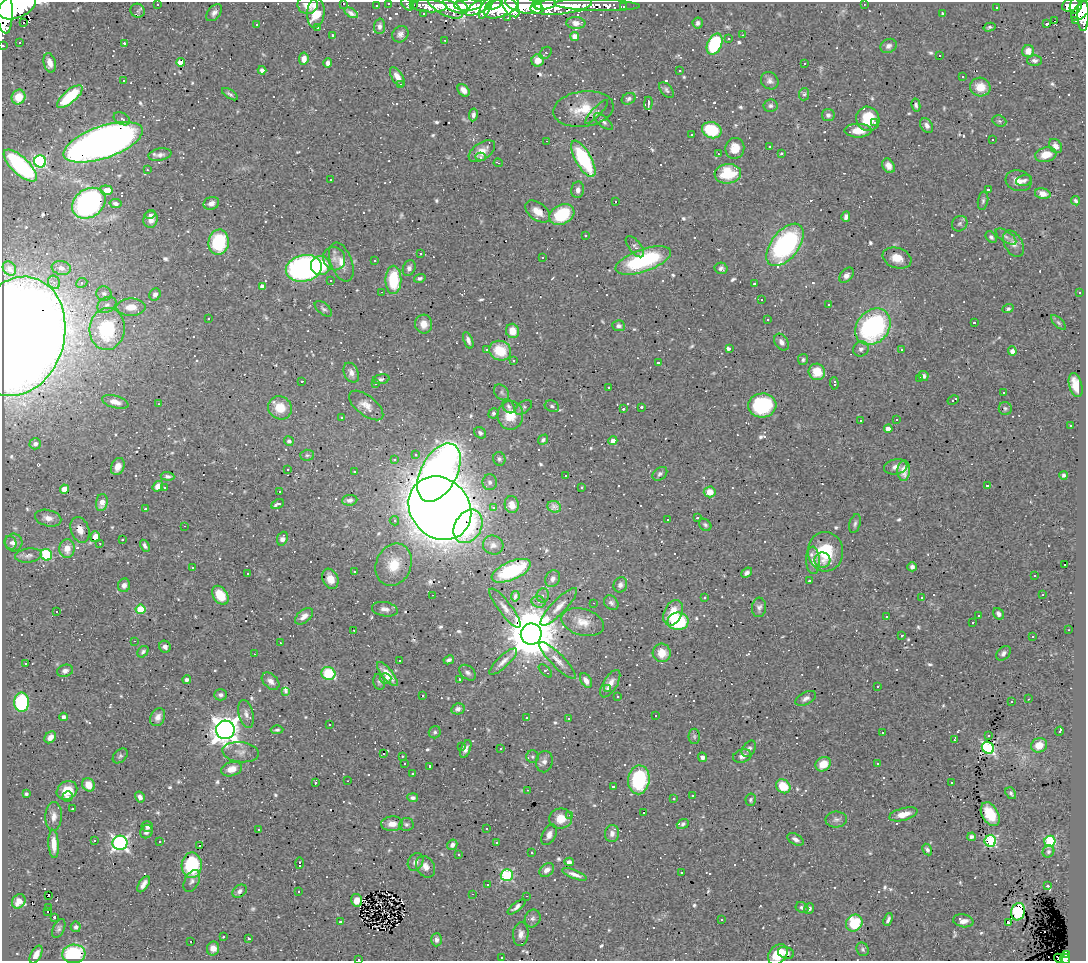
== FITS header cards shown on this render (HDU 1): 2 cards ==
NAXIS1  =                 1084
NAXIS2  =                  959

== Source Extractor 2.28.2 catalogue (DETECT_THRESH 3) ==
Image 1084 x 959 px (HDU 1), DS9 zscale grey, 1 PNG px = 1 image px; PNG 1088 x 963 px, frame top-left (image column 1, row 959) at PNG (2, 2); each listed source drawn as its Kron ellipse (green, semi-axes under 4 px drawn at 4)
Background 0.628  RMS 0.023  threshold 0.0694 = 3 sigma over >= 5 px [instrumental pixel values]
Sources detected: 886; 3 with non-positive FLUX_AUTO (blend fragments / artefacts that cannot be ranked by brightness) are neither listed nor drawn; of the other 883, the 500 brightest by FLUX_AUTO listed and drawn (383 fainter detections omitted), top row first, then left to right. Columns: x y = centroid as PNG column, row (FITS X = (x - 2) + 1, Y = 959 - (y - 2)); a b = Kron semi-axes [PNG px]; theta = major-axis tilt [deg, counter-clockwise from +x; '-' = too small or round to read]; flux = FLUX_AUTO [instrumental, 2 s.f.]
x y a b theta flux
343 3 3 3 - 22
388 3 3 3 - 10
157 4 3 3 - 42
407 4 7 5 -45 26
864 4 3 2 - 3.6
308 5 10 9 - 14
414 5 3 2 - 3.7
456 5 13 7 -24 590
468 5 14 6 4 550
493 5 8 4 20 240
524 5 19 8 -13 1200
537 5 5 4 - 200
545 5 11 4 10 520
561 5 31 8 6 570
597 5 43 5 -2 130
1071 5 9 6 24 120
1076 5 9 5 70 150
17 6 20 12 25 2000
376 6 3 2 - 3.1
429 6 18 6 -3 200
445 6 20 8 -30 250
480 6 15 5 30 410
511 7 12 6 -54 510
623 7 3 3 - 3.9
486 8 12 5 63 310
501 8 18 9 22 740
997 8 3 3 - 110
4 9 25 8 -87 1800
1081 10 13 6 47 490
138 11 7 7 - 3.6
214 13 10 6 50 6.2
316 13 15 8 85 36
351 13 7 4 -31 10
423 14 3 3 - 3.1
943 14 4 3 - 6.5
1083 14 17 5 -90 320
508 18 3 2 - 6.8
1076 20 4 3 - 14
1054 21 3 2 - 520
24 23 3 3 - 17
576 23 9 6 -4 12
698 23 5 5 - 4.4
1047 24 3 3 - 130
257 25 3 3 - 19
379 26 8 5 87 5.8
989 27 6 4 15 3.1
318 28 3 3 - 30
400 34 9 7 47 7.1
333 35 3 3 - 3.5
743 35 3 2 - 3
575 36 4 4 - 16
729 39 3 3 - 45
445 40 3 2 - 3.6
19 42 3 3 - 10
124 43 3 3 - 22
715 44 11 7 65 140
3 46 3 2 - 6.7
888 46 8 6 29 6.6
1028 51 6 5 - 13
545 53 7 5 45 3.3
939 55 3 3 - 110
304 59 6 4 84 11
538 60 6 6 - 15
1035 60 7 5 0 4.8
181 62 4 4 - 27
50 63 10 6 -77 14
328 63 4 4 - 5.5
804 63 3 2 - 3.3
262 70 4 4 - 6.7
679 71 3 3 - 12
397 77 11 5 -57 13
962 77 3 3 - 12
123 81 3 3 - 16
770 81 9 8 - 7
401 84 3 3 - 10
980 87 10 9 - 26
464 90 7 5 -51 10
666 90 9 5 -49 4.2
230 94 9 4 -33 3.9
804 94 6 5 - 3.1
70 96 16 6 41 86
18 97 7 6 - 30
629 99 7 5 25 4.7
648 103 6 2 89 4.7
916 105 6 4 -79 4
770 106 7 6 - 4.2
583 109 30 17 7 43
597 112 16 4 46 5.1
473 115 6 4 81 5
828 115 6 6 - 4.6
122 119 9 5 -28 4.7
868 119 12 11 - 49
999 121 7 5 -21 3.2
603 122 11 5 -40 5.2
874 122 3 2 - 27
927 125 8 5 -54 7.2
712 130 10 8 -21 82
858 131 13 7 0 20
692 135 3 3 - 5.6
992 139 3 3 - 25
547 141 3 2 - 42
103 142 41 16 19 1600
769 146 3 3 - 7
1055 146 8 6 -52 10
735 148 10 9 - 23
482 151 15 8 34 14
718 154 3 2 - 5.8
781 154 3 3 - 5.6
160 155 11 6 11 7.3
1046 155 11 7 15 23
480 157 5 4 - 3.1
583 159 20 8 -60 140
40 161 6 6 - 240
498 163 4 3 - 8.2
20 166 21 8 -44 210
888 166 8 5 -61 11
147 170 3 2 - 3.7
728 174 13 10 5 59
330 180 3 2 - 3.3
1024 180 8 5 17 4.7
1019 181 13 10 -17 14
988 189 3 3 - 190
106 190 6 5 - 36
578 190 8 6 85 8.9
1043 194 8 5 -14 14
983 201 9 5 79 3.7
1076 201 5 4 - 3.1
615 202 3 3 - 67
89 203 18 14 35 370
115 203 6 4 -11 4.9
211 203 8 6 22 8.6
538 212 14 8 -37 19
150 214 5 3 - 4.8
562 214 13 9 27 92
846 217 5 4 - 5.7
151 219 8 7 - 12
960 224 8 7 - 4.5
585 235 3 3 - 5.8
991 237 6 4 -48 3.7
1006 237 12 5 -34 6.1
219 242 13 10 84 100
1013 244 14 9 -61 12
785 245 25 13 52 270
635 247 13 6 -52 5.8
420 254 3 2 - 11
543 257 3 3 - 100
897 258 15 10 -18 22
334 259 12 11 - 11
375 260 3 3 - 15
643 260 29 11 19 160
341 262 20 10 -69 20
321 266 9 9 - 57
61 268 9 7 -9 7.5
304 268 18 13 11 460
409 268 8 6 66 5.8
721 268 6 5 - 5.3
9 269 8 6 -50 4
847 275 9 5 48 8.4
420 278 6 4 15 3.6
330 280 3 3 - 68
393 280 14 8 -90 72
54 282 7 6 - 5.9
82 283 6 4 25 3.3
754 284 3 3 - 4.1
262 286 4 4 - 7.6
381 292 3 2 - 23
1080 293 3 3 - 6.9
104 294 8 7 - 5.9
155 294 6 5 - 6.2
761 300 3 3 - 90
829 304 3 3 - 14
107 305 10 7 30 7.2
131 307 14 8 1 21
323 309 10 5 -39 4
1008 309 5 4 - 3.4
208 319 3 3 - 31
767 320 3 3 - 7.2
974 322 3 2 - 17
1058 323 9 4 -45 3.2
424 324 9 8 - 15
618 326 6 5 - 5
873 327 20 16 50 280
107 329 21 17 84 120
512 331 7 6 - 21
18 336 60 46 74 3900
468 340 9 4 -69 7.1
781 342 9 6 -57 7.6
730 348 3 3 - 57
861 349 8 7 - 6.2
901 349 3 3 - 43
487 350 3 3 - 6.4
500 351 11 9 -23 47
1012 351 5 4 - 6
513 360 3 3 - 3.5
803 360 6 5 - 3.5
658 363 3 3 - 7.4
817 372 8 8 - 34
351 373 10 7 -64 9.1
923 376 5 5 - 5.1
920 378 3 3 - 6.1
381 379 8 5 10 4
302 381 3 2 - 4.5
376 383 3 3 - 5.3
834 383 6 3 -88 4.2
1076 385 12 6 -75 24
609 387 3 2 - 5.9
502 392 9 6 -48 4.1
1003 393 3 3 - 68
953 400 6 3 29 5.5
115 402 13 6 -16 11
159 404 3 2 - 4.1
366 405 20 9 -38 16
762 405 14 12 5 130
509 406 7 5 -57 4
552 406 7 5 -20 4.3
523 407 10 5 35 4.5
641 407 3 3 - 160
280 408 12 11 - 32
1005 408 6 6 - 3.3
623 409 3 3 - 610
493 413 5 5 - 3.4
510 415 14 13 - 37
342 417 3 3 - 8.4
896 419 3 3 - 10
860 420 3 3 - 38
1071 426 3 3 - 6.2
888 429 4 4 - 12
480 433 6 5 - 4.3
543 440 6 4 47 3.9
289 441 5 4 - 3.6
613 441 4 4 - 11
35 444 6 5 - 6
307 455 7 5 2 3.4
416 455 4 4 - 4.2
394 459 3 3 - 46
499 459 7 6 - 3.9
118 466 9 6 65 15
896 467 12 7 12 10
288 469 3 3 - 6
354 471 3 3 - 91
904 471 10 6 88 13
439 473 31 18 62 1000
660 474 8 6 39 4.3
566 475 3 2 - 16
1064 475 4 4 - 3.9
168 476 7 4 -5 4.8
490 482 8 7 - 6.7
158 486 5 4 - 12
987 486 3 3 - 520
164 487 3 3 - 6.5
581 487 3 3 - 23
65 489 5 4 - 29
279 492 3 3 - 64
710 492 6 5 - 20
350 500 8 5 6 5.7
102 502 9 6 80 16
278 504 7 3 25 6.7
512 505 8 7 - 19
554 507 7 5 -23 6.7
440 508 34 29 -48 4800
494 508 3 3 - 12
145 509 3 3 - 3.7
48 518 13 8 -14 12
697 518 3 3 - 3.6
668 520 3 3 - 58
394 521 5 4 - 5.7
855 524 9 5 73 4.4
705 525 7 5 -48 3.3
184 526 3 2 - 23
468 526 18 13 59 120
80 530 13 9 -69 15
95 537 5 5 - 12
282 539 7 5 70 7.1
122 540 3 3 - 4.2
10 543 7 5 -72 4.7
14 543 9 9 - 7.9
100 543 3 2 - 4.5
493 545 10 9 - 8.8
145 546 6 4 -59 4.7
67 549 9 7 86 18
825 552 20 17 -85 71
29 555 13 7 7 7.4
46 555 6 5 - 95
813 560 13 7 -88 16
822 560 8 7 - 7.9
1065 564 3 3 - 83
394 565 22 17 67 42
193 567 3 3 - 4.4
912 567 5 4 - 5.4
354 571 3 3 - 5
511 571 21 9 24 110
248 573 3 3 - 3.8
747 573 6 4 39 5
1035 576 3 3 - 43
330 579 10 7 -69 18
553 579 9 7 60 6.8
809 581 3 3 - 21
124 585 7 6 - 6.6
620 585 8 6 68 5.8
1043 594 3 2 - 5.4
220 595 10 7 -56 37
432 595 2 2 - 3.5
543 595 7 6 - 4.2
515 596 5 3 - 4.1
705 598 3 3 - 8.1
922 598 3 3 - 40
538 602 7 5 -20 5.2
593 603 3 2 - 55
611 603 8 6 -43 4.7
559 607 25 7 46 16
759 607 9 7 84 6
505 608 24 6 -52 13
140 609 5 4 - 57
385 609 13 7 -10 8.2
56 611 3 3 - 49
673 613 13 9 65 38
998 614 6 5 - 6
978 615 3 3 - 200
304 616 10 6 39 11
887 616 3 3 - 24
678 621 10 8 0 110
583 622 22 13 -16 25
973 623 3 3 - 110
354 630 3 2 - 3.8
1069 630 3 2 - 6.4
531 634 10 10 - 10000
902 636 4 3 - 5.7
1033 637 3 3 - 6.3
134 641 3 2 - 5.6
280 643 3 3 - 3.1
165 647 6 5 - 6.3
143 652 6 5 - 3.7
662 653 9 9 - 24
1003 653 8 6 47 5.8
254 654 3 2 - 3.7
399 660 3 3 - 5.4
449 660 5 3 - 3.9
558 660 25 6 -46 14
503 661 18 5 43 10
26 663 3 3 - 54
65 671 8 6 15 5.8
545 671 8 4 -43 5.3
328 673 7 6 - 68
468 673 9 6 -40 5.5
387 674 15 5 -51 20
386 679 6 5 - 6.1
459 679 3 3 - 3.2
187 680 4 4 - 5
586 680 8 5 -58 9.7
271 681 10 7 -43 9.3
379 682 8 6 -77 3.8
610 684 15 7 58 13
877 686 3 3 - 3.5
607 689 3 2 - 3.9
286 691 3 3 - 1300
221 695 6 5 - 4.9
422 696 3 3 - 47
618 696 3 3 - 3.8
806 698 11 6 27 6.2
1028 699 3 2 - 3.2
21 702 10 7 89 160
1011 702 3 3 - 11
458 709 7 5 12 7.1
246 714 14 7 -77 9.4
655 715 3 3 - 71
63 717 4 3 - 4.9
158 717 9 7 64 9.3
526 718 3 3 - 3.8
568 719 3 3 - 90
330 724 3 3 - 5.5
225 730 9 9 - 2000
277 730 6 4 1 3.1
1059 731 4 3 - 39
435 732 6 5 - 3.4
883 733 3 3 - 42
989 735 3 3 - 22
694 736 8 5 -90 3.4
50 737 7 5 44 9.4
954 740 4 3 - 16
1039 745 8 7 - 20
462 746 3 3 - 26
501 748 3 3 - 3.5
988 748 6 5 - 260
466 749 9 4 68 7
749 749 9 6 52 5.3
241 752 18 10 -6 13
383 753 3 3 - 4.3
120 756 9 6 44 3.8
402 756 3 2 - 4
742 756 9 6 19 7.9
532 757 6 6 - 3.2
702 757 5 4 - 5
544 762 11 8 80 7.2
877 763 3 3 - 4.9
404 764 3 3 - 4.3
823 764 8 6 34 23
430 766 3 3 - 5.9
232 769 11 7 16 16
413 774 3 3 - 6.9
639 780 14 10 82 130
348 781 3 2 - 3.5
315 783 3 3 - 8
951 783 3 3 - 3.9
89 785 7 6 - 23
614 786 3 3 - 17
783 786 7 6 - 41
67 790 11 9 31 31
528 790 3 2 - 10
1011 793 6 5 - 3.4
26 794 3 3 - 3.1
68 796 6 5 - 3.4
692 796 3 3 - 150
140 797 6 4 -59 6.5
413 798 5 4 - 4.8
673 799 3 3 - 5
751 800 6 5 - 3.1
72 809 3 3 - 11
644 812 3 3 - 23
903 814 14 6 15 20
990 814 13 8 -60 40
570 815 4 3 - 4
54 816 14 8 87 11
561 819 11 10 - 24
836 819 11 8 1 6.4
392 824 11 7 3 17
406 824 7 6 - 4.3
683 824 6 4 23 3.3
147 827 6 5 - 5.9
259 829 3 3 - 3.1
487 829 3 3 - 3.5
146 832 7 6 - 6.6
612 833 8 7 - 7.3
549 835 11 6 64 8.7
972 837 4 4 - 4.1
795 839 9 5 -28 5.9
94 840 3 3 - 11
990 841 6 5 - 200
1050 841 5 5 - 150
159 842 3 3 - 15
496 842 3 3 - 3.1
120 843 7 7 - 470
54 844 14 5 -87 16
452 845 5 5 - 6
200 846 3 3 - 66
927 850 6 4 -59 3.3
1048 851 6 5 - 3.6
532 853 3 3 - 90
458 854 3 3 - 9.5
415 862 9 7 58 8.2
569 862 4 4 - 6.3
299 863 6 3 89 4.8
192 865 13 10 88 89
425 867 11 9 -58 11
547 870 8 6 39 9.5
681 872 3 2 - 7.2
574 874 13 4 -21 9.4
507 875 6 6 - 170
192 881 12 7 62 5.7
144 884 9 4 57 8.3
488 885 3 2 - 3.5
1048 886 3 3 - 15
239 891 8 5 35 6.1
298 891 3 3 - 5.3
473 894 3 2 - 3.2
49 896 3 3 - 14
526 896 3 2 - 34
357 900 6 5 - 14
19 901 8 6 53 14
49 907 3 2 - 3.2
516 907 11 4 38 5.3
802 907 6 5 - 4.2
809 909 6 4 53 4.7
47 912 3 3 - 12
1018 912 9 7 72 130
55 917 3 3 - 250
533 918 9 7 65 6
721 919 3 3 - 6.1
888 919 7 3 69 4.5
963 921 10 6 -10 11
340 922 3 3 - 13
1008 922 4 3 - 20
854 923 9 8 - 74
76 927 5 5 - 4
59 928 10 5 66 4.2
521 934 12 7 85 9.9
223 937 3 3 - 14
248 939 3 3 - 4
436 940 6 5 - 5.3
191 941 3 3 - 16
213 948 7 6 - 14
863 949 7 6 - 3.4
786 953 8 6 -17 8.6
74 954 12 9 5 110
778 954 11 8 52 42
36 955 10 5 61 12
1066 955 4 3 - 23
502 957 3 3 - 8.1
1058 958 5 2 - 7.8
359 959 3 2 - 24
1065 959 5 4 - 65
At the frame edge (FLAGS 8, measured only in part): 9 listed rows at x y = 343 3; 388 3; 407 4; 17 6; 4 9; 3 46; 1058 958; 359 959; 1065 959
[383 fainter detections neither listed nor drawn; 3 non-positive-flux detections neither listed nor drawn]